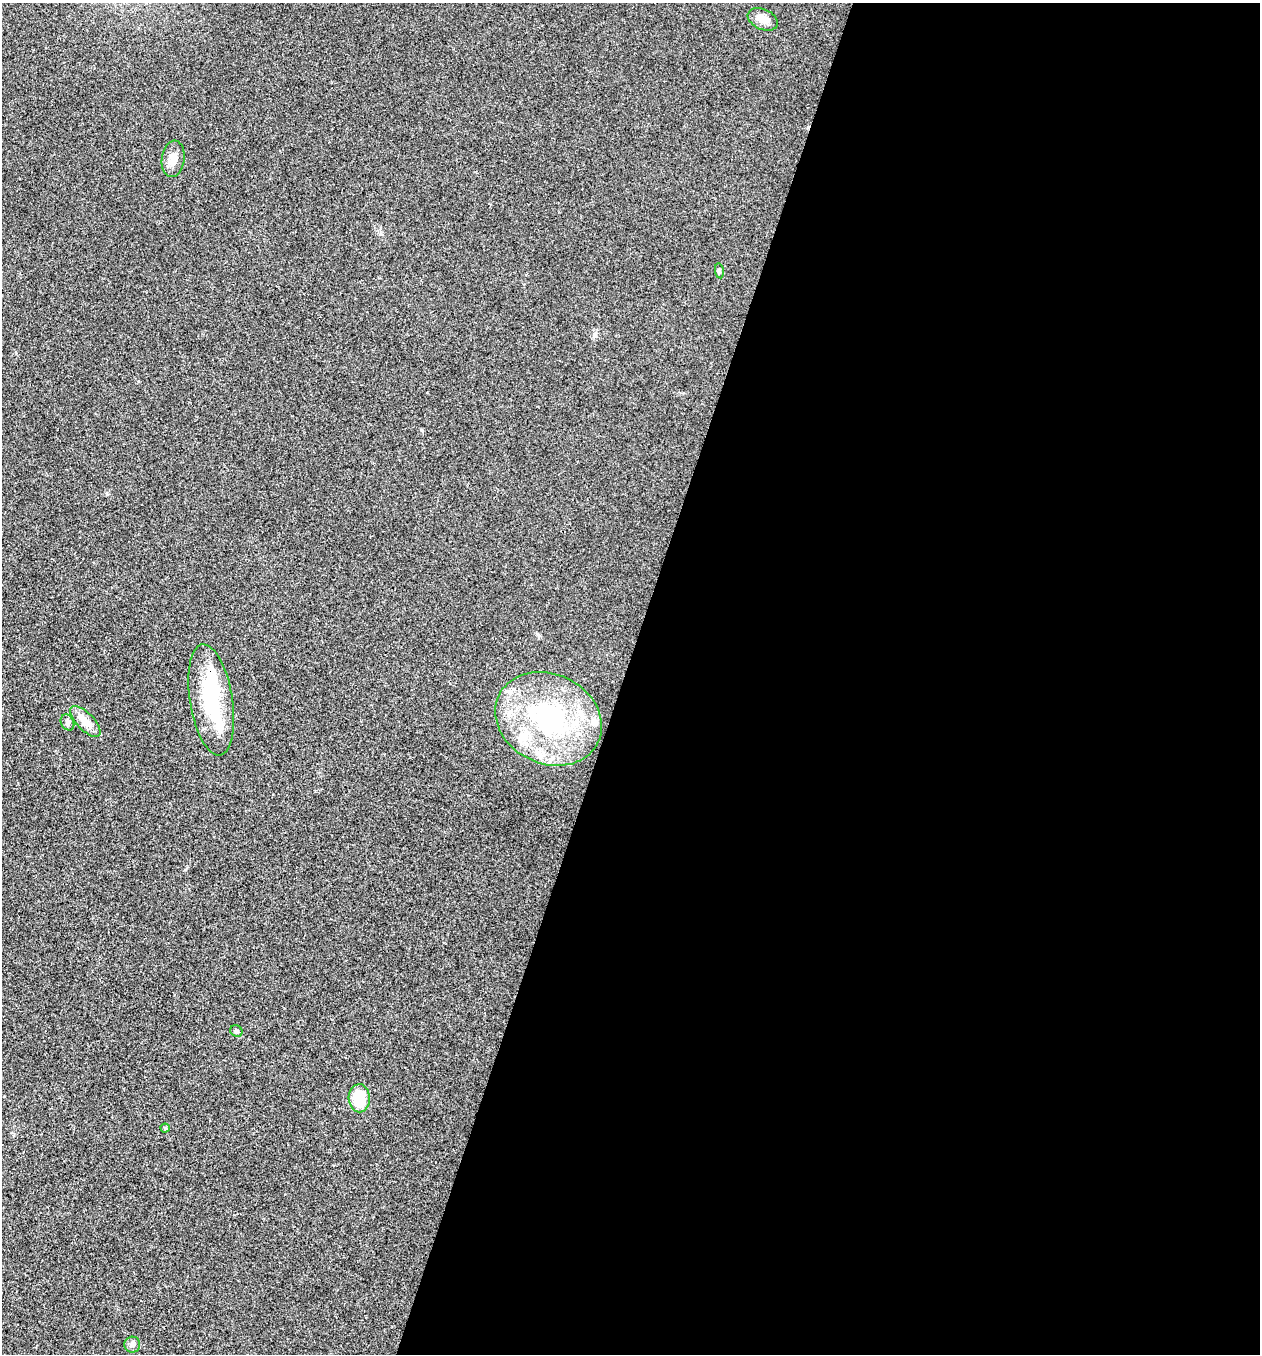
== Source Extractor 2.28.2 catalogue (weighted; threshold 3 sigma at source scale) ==
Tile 12 of 4 x 4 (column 4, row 3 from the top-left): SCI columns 4038-5295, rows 1356-2707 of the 5436 x 5425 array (HDU 1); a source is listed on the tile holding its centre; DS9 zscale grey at full resolution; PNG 1262 x 1356 px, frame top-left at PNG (2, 3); each listed source drawn as its Kron ellipse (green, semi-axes under 4 px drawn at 4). Shown black and unused: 51% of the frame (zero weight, under 3 of 4 exposures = <1% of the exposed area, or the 3 px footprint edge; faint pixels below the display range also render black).
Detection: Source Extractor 2.28.2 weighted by HDU 2 'WHT'; one run over the whole footprint, this tile lists its part. Background 0.0202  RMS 0.0057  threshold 0.0258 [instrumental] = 3 sigma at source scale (4.5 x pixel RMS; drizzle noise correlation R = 1.50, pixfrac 1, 0.05/0.05 arcsec/px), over >= 5 px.
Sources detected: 15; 1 inside a brighter object's white glare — neither listed nor drawn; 3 inside a brighter listed object's ellipse — not listed separately; the other 11 listed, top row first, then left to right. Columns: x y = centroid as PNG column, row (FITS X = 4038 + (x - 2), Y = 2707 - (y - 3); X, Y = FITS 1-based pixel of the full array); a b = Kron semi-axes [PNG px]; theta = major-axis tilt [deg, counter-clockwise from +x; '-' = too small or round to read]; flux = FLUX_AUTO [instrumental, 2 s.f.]
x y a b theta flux
763 19 16 10 -23 4.3
173 159 18 11 84 5.6
719 271 8 4 -82 0.9
211 700 56 21 -81 42
549 719 55 45 -26 92
85 721 20 8 -46 6.9
67 722 8 6 -61 1.6
236 1031 6 5 - 1.1
359 1098 14 10 -89 16
165 1128 4 4 - 0.81
132 1345 8 8 - 1.8
Overlapping masked pixels (flux is a lower limit): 1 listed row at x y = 211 700
Unlisted compact peaks at least as high as the median listed source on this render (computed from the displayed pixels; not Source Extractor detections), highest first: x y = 107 494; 185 870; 421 430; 380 234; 537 634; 595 335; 16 353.